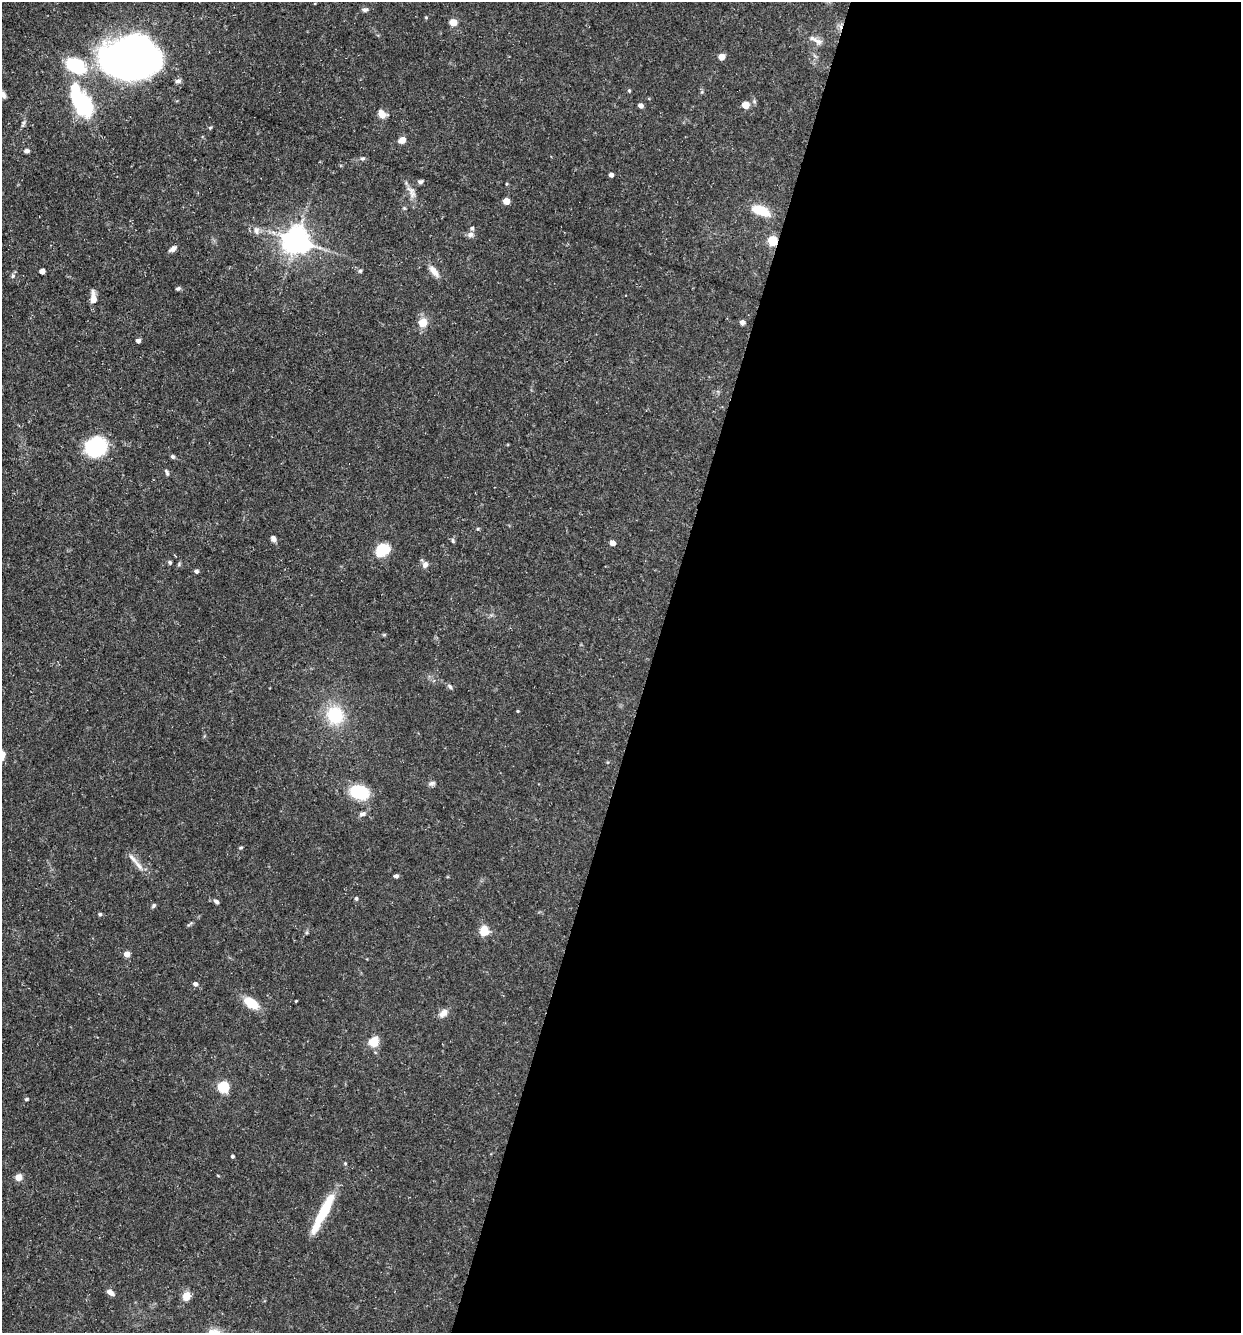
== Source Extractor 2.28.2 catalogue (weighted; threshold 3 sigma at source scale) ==
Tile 12 of 4 x 4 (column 4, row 3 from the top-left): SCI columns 3974-5212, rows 1332-2662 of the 5340 x 5325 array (HDU 1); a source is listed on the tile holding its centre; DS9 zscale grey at full resolution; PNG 1243 x 1335 px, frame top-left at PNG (2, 2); no overlay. Shown black and unused: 48% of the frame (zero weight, under 3 of 5 exposures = <1% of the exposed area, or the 3 px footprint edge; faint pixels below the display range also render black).
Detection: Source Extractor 2.28.2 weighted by HDU 2 'WHT'; one run over the whole footprint, this tile lists its part. Background 0.0954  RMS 0.0044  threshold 0.0199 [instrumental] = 3 sigma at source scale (4.5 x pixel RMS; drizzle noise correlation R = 1.50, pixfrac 1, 0.05/0.05 arcsec/px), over >= 5 px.
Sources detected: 78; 2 inside a brighter object's white glare — not listed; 1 inside a brighter listed object's ellipse — not listed separately; the other 75 listed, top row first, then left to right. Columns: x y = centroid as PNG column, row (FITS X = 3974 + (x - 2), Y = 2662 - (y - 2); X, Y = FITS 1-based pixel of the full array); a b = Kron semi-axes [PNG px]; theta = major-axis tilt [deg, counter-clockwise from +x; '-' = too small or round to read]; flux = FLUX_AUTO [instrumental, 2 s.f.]
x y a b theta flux
365 10 8 5 8 1.1
426 17 5 3 - 0.4
453 22 5 5 - 11
815 40 17 6 -28 2.7
722 57 5 4 - 6.4
128 59 51 37 -7 260
76 65 17 11 -31 31
178 81 8 5 15 1.2
629 91 5 4 - 0.5
3 94 8 5 -48 1.6
83 104 32 20 -54 32
745 105 5 5 - 9.4
641 106 5 4 - 1.7
382 114 9 7 -40 4.3
23 123 10 4 67 0.94
402 140 6 5 - 4.2
27 151 6 5 - 1.4
362 158 8 4 8 0.8
611 175 4 4 - 1.5
420 182 7 5 21 0.99
412 194 18 7 -60 3.3
506 201 5 4 - 8.1
761 211 20 9 -21 11
256 231 11 6 -84 1.6
470 234 8 7 - 1.5
296 241 8 8 - 600
772 241 5 5 - 28
173 249 10 5 38 1.7
42 271 4 4 - 3.6
360 271 5 5 - 0.7
434 271 17 7 -52 3.4
13 276 5 5 - 0.74
178 289 7 5 23 0.75
93 298 15 6 -87 3.6
742 322 4 4 - 2.2
422 323 10 9 - 5.3
138 341 4 4 - 1.6
96 447 15 13 24 41
172 456 5 5 - 0.84
167 472 9 3 -70 0.77
273 539 6 5 - 1.9
453 541 7 4 -72 0.67
612 543 4 4 - 3.4
382 550 16 12 33 11
170 562 6 4 -87 0.69
179 564 6 4 73 0.6
425 565 8 7 - 1.8
196 571 4 4 - 1.2
450 687 7 5 -70 0.88
518 711 4 3 - 0.39
335 715 19 18 - 20
432 783 10 5 25 1.3
359 792 18 12 -15 21
362 814 9 5 2 1.3
241 847 6 3 19 0.51
133 858 22 6 -48 3.3
396 876 5 4 - 1.2
356 898 5 4 - 0.76
216 901 7 5 -33 1
153 906 5 5 - 0.77
100 914 4 4 - 0.77
484 930 10 8 84 6.8
127 954 5 5 - 4.1
195 984 5 4 - 1.4
296 1001 3 3 - 0.32
251 1003 20 11 -33 8.1
443 1013 12 8 44 2.7
374 1042 5 5 - 26
223 1087 5 5 - 43
26 1099 4 4 - 0.81
232 1156 4 4 - 0.76
18 1177 6 6 - 3.6
323 1212 48 9 62 19
110 1293 10 6 -34 1.9
186 1296 10 8 66 4.7
Overlapping masked pixels (flux is a lower limit): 1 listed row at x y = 772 241
Isophote crosses this tile's border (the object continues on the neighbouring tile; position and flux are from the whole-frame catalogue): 1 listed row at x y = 3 94